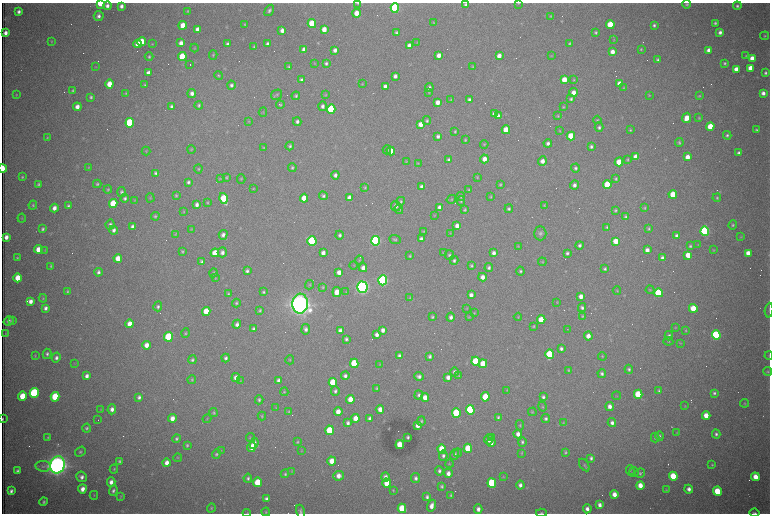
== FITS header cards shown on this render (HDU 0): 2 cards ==
NAXIS1  =                 1536 /fastest changing axis
NAXIS2  =                 1023 /next to fastest changing axis

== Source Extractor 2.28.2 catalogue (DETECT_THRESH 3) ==
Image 1536 x 1023 px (HDU 0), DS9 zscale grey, zoomed out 1/2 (1 PNG px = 2 x 2 image px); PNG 772 x 516 px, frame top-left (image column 1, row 1022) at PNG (2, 3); each listed source drawn as its Kron ellipse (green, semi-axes under 4 px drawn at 4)
Background 2690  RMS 32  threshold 95.3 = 3 sigma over >= 5 px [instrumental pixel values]
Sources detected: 647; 105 cannot appear on this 1/2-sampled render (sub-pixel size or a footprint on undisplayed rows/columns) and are neither listed nor drawn; of the other 542, the 500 brightest by FLUX_AUTO listed and drawn (42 fainter detections omitted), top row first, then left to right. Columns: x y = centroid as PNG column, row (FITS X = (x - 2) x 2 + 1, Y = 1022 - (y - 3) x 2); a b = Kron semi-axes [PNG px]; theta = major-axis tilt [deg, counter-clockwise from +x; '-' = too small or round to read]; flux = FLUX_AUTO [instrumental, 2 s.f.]
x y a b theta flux
100 3 4 3 - 2.1e+05
358 3 4 3 - 7.1e+03
518 3 3 3 - 4.0e+03
687 4 4 4 - 9.9e+03
465 5 4 4 - 1.5e+04
107 6 4 4 - 2.8e+04
121 6 4 3 - 2.6e+04
737 6 4 4 - 1.5e+04
395 8 4 4 - 1.2e+06
269 10 6 4 55 1.6e+04
188 11 4 3 - 6.8e+03
19 12 3 3 - 2.3e+04
357 13 4 4 - 8.7e+04
99 16 5 5 - 2.4e+04
551 16 4 3 - 5.9e+03
433 23 4 3 - 4.9e+03
715 23 3 3 - 1.2e+04
245 24 3 3 - 6.0e+03
312 24 4 4 - 2.9e+05
183 25 4 4 - 1.1e+05
610 25 4 4 - 2.1e+05
654 25 3 3 - 1.3e+04
197 29 4 3 - 3.5e+04
324 29 4 4 - 6.8e+04
282 30 4 4 - 3.8e+04
596 32 3 3 - 8.5e+03
720 32 4 4 - 2.5e+04
5 33 4 3 - 3.9e+04
396 33 3 3 - 1.1e+04
765 36 4 4 - 7.9e+03
614 40 4 3 - 5.5e+03
51 41 3 3 - 6.0e+03
142 41 4 4 - 1.3e+05
417 42 4 3 - 4.5e+03
181 43 4 4 - 4.1e+04
570 43 3 3 - 9.0e+03
138 44 4 4 - 7.4e+04
152 44 3 3 - 4.6e+03
228 44 4 3 - 1.9e+04
268 44 4 3 - 2.4e+04
409 46 4 3 - 5.5e+04
254 47 3 3 - 7.7e+03
194 48 4 3 - 4.9e+03
641 49 3 3 - 6.8e+03
304 50 4 3 - 5.0e+04
335 50 4 3 - 2.7e+04
709 50 4 3 - 3.8e+04
612 52 4 3 - 4.8e+04
213 55 5 3 - 7.9e+03
439 55 4 3 - 5.1e+04
499 56 4 3 - 4.5e+04
551 56 4 3 - 5.2e+03
746 56 4 3 - 6.3e+03
149 57 4 4 - 1.1e+04
182 57 4 4 - 3.1e+05
752 58 4 4 - 5.9e+04
658 60 3 3 - 1.2e+04
315 63 4 3 - 5.2e+03
326 63 4 3 - 1.5e+04
724 63 3 3 - 1.1e+04
190 65 2 1 - 2.0e+05
96 67 4 3 - 4.3e+03
289 67 3 3 - 9.8e+03
473 67 4 3 - 5.7e+03
751 68 4 4 - 9.7e+04
736 69 4 4 - 6.0e+04
148 73 4 3 - 4.2e+04
765 73 3 3 - 1.3e+04
219 76 4 3 - 8.2e+03
395 76 4 3 - 2.6e+04
302 80 4 3 - 1.8e+04
564 80 4 4 - 1.1e+05
574 80 3 3 - 6.8e+03
109 84 4 4 - 1.1e+05
362 84 4 3 - 4.9e+03
619 84 4 3 - 6.7e+04
145 85 4 3 - 9.2e+03
231 85 4 4 - 1.8e+04
385 86 4 3 - 2.6e+04
429 88 4 3 - 2.0e+04
624 88 4 3 - 6.7e+03
73 91 4 4 - 1.0e+04
429 92 3 3 - 5.2e+03
126 93 4 3 - 6.3e+03
192 93 4 4 - 2.8e+04
573 93 4 4 - 5.8e+04
763 93 3 3 - 2.9e+04
325 94 3 3 - 4.5e+03
16 95 3 3 - 4.3e+03
277 95 6 4 32 1.1e+04
649 95 4 3 - 5.7e+03
296 96 4 3 - 1.0e+04
699 96 4 3 - 7.5e+03
91 97 3 3 - 1.2e+04
451 99 3 3 - 4.4e+03
571 99 4 4 - 1.3e+04
469 100 4 3 - 2.3e+04
437 102 4 3 - 5.1e+04
199 105 4 3 - 1.1e+04
280 105 4 3 - 7.6e+03
171 106 3 3 - 1.4e+04
322 106 5 4 - 2.2e+04
77 107 4 4 - 4.4e+04
563 107 3 3 - 5.7e+03
331 109 4 4 - 6.1e+05
263 112 5 3 - 5.1e+03
494 114 4 4 - 3.4e+04
498 116 4 3 - 3.3e+04
558 116 4 3 - 7.0e+03
687 118 5 4 - 9.7e+04
699 118 3 3 - 6.1e+03
597 120 4 3 - 7.4e+03
248 121 4 3 - 4.9e+03
427 121 4 4 - 1.2e+04
297 122 4 3 - 1.8e+04
130 123 4 4 - 6.3e+05
421 124 4 4 - 6.5e+04
599 127 5 4 - 1.7e+04
710 127 4 4 - 1.6e+05
506 130 4 4 - 1.5e+05
630 130 4 3 - 7.4e+03
756 130 3 3 - 9.7e+03
455 131 4 3 - 8.5e+03
560 131 4 3 - 5.5e+03
727 135 4 4 - 1.4e+04
438 136 4 3 - 2.0e+04
571 136 4 4 - 2.3e+05
47 138 4 3 - 7.2e+03
465 140 4 3 - 8.0e+03
548 143 4 4 - 2.2e+04
679 143 4 3 - 1.1e+04
484 144 4 3 - 5.8e+03
290 146 4 3 - 1.3e+04
264 147 3 3 - 5.5e+03
591 147 3 3 - 1.5e+04
191 149 4 3 - 5.8e+03
387 150 4 4 - 1.3e+04
146 151 4 3 - 5.4e+03
391 151 4 4 - 6.5e+04
739 153 3 3 - 1.8e+04
636 157 4 4 - 1.0e+05
687 157 4 4 - 5.5e+04
484 159 4 4 - 5.4e+04
628 159 4 3 - 7.7e+03
449 160 4 3 - 2.0e+04
406 161 4 3 - 6.2e+03
542 161 4 4 - 4.2e+04
619 162 4 4 - 1.5e+05
418 163 4 3 - 5.1e+03
292 167 4 4 - 1.0e+04
3 168 4 2 - 2.9e+05
89 168 4 3 - 6.3e+03
575 168 4 4 - 1.5e+04
198 169 4 4 - 8.1e+03
156 173 4 3 - 1.5e+04
335 175 4 4 - 2.3e+04
22 177 3 3 - 7.8e+03
226 177 4 3 - 8.1e+03
477 177 4 3 - 5.1e+03
220 178 4 3 - 5.0e+03
241 179 4 4 - 7.9e+03
616 179 4 3 - 1.0e+04
188 182 3 3 - 1.5e+04
38 184 3 3 - 1.1e+04
97 184 4 3 - 1.1e+04
500 185 4 3 - 7.4e+03
574 185 4 4 - 2.4e+04
607 185 4 4 - 3.1e+05
365 187 4 3 - 7.6e+03
422 187 4 4 - 2.5e+04
253 188 4 3 - 4.5e+03
108 190 4 3 - 8.7e+03
469 190 4 4 - 7.2e+03
122 192 5 4 - 1.5e+04
673 194 4 4 - 1.9e+05
176 195 4 3 - 8.6e+03
323 196 4 4 - 1.7e+04
461 196 5 4 - 9.8e+03
491 197 4 3 - 6.0e+03
125 198 4 4 - 1.6e+04
150 198 4 3 - 5.2e+03
224 198 5 4 - 2.7e+05
304 198 4 4 - 1.3e+05
349 198 4 3 - 4.7e+04
717 198 4 4 - 1.0e+04
451 199 5 4 - 9.4e+03
135 200 3 3 - 4.6e+03
401 201 4 4 - 1.1e+04
461 201 5 4 - 9.1e+03
207 202 4 4 - 7.5e+03
113 203 4 4 - 2.6e+05
33 205 4 4 - 9.4e+03
197 205 4 3 - 2.6e+04
544 205 3 3 - 5.6e+03
68 206 4 3 - 1.3e+04
396 206 5 5 - 2.4e+04
440 207 4 3 - 4.0e+04
54 208 4 3 - 3.9e+04
645 208 4 3 - 7.1e+03
399 209 5 4 - 1.3e+04
509 209 4 4 - 1.3e+04
465 210 4 4 - 8.5e+03
615 210 3 3 - 9.3e+03
183 211 4 3 - 5.4e+03
434 215 4 3 - 5.0e+03
155 216 4 3 - 9.6e+03
625 217 4 4 - 1.0e+04
22 218 4 3 - 4.6e+03
110 225 5 4 - 2.0e+04
733 225 4 4 - 1.0e+04
457 226 4 3 - 4.1e+04
133 227 4 3 - 3.1e+04
607 227 3 3 - 8.1e+03
42 229 4 3 - 1.3e+04
191 229 4 3 - 4.8e+03
649 229 3 3 - 8.8e+03
114 230 4 4 - 2.5e+04
424 231 4 3 - 6.2e+03
705 231 4 4 - 1.4e+06
450 233 4 3 - 4.3e+03
540 233 7 6 - 2.0e+04
175 234 4 3 - 6.2e+03
223 235 5 4 - 2.6e+04
340 235 4 3 - 1.6e+04
677 236 4 3 - 2.6e+04
6 237 4 3 - 4.0e+04
741 237 4 2 - 4.8e+03
421 239 4 3 - 2.3e+04
395 240 6 4 -22 1.1e+04
312 241 5 4 - 8.2e+05
376 241 5 4 - 1.7e+06
616 241 4 4 - 1.1e+05
580 245 4 4 - 1.7e+04
698 245 4 3 - 4.3e+03
518 246 4 3 - 4.7e+03
690 246 4 4 - 1.2e+04
38 249 4 4 - 8.8e+04
45 250 4 3 - 5.0e+03
647 250 4 3 - 3.7e+04
714 250 3 3 - 4.4e+03
182 252 4 3 - 8.8e+03
222 252 5 4 - 2.5e+04
215 253 4 4 - 1.2e+05
323 253 4 3 - 3.3e+04
444 253 4 4 - 7.6e+03
494 253 4 3 - 3.0e+04
567 253 4 3 - 1.5e+04
748 253 4 4 - 6.4e+04
449 255 5 4 - 1.1e+04
688 255 4 4 - 9.3e+04
410 256 3 3 - 8.1e+03
17 258 3 2 - 7.8e+03
118 258 4 4 - 8.6e+04
662 258 4 3 - 2.3e+04
359 260 4 3 - 6.7e+03
454 260 4 4 - 1.5e+04
202 262 3 3 - 1.8e+04
542 262 4 4 - 6.9e+03
354 265 4 2 - 4.2e+03
51 266 4 3 - 8.7e+03
471 266 4 3 - 1.1e+04
363 268 4 4 - 3.9e+04
489 268 4 4 - 1.6e+04
605 269 3 3 - 1.2e+04
247 271 4 3 - 1.8e+04
520 271 4 4 - 1.2e+04
98 272 4 3 - 1.9e+04
339 272 4 3 - 4.7e+04
214 273 4 3 - 9.1e+03
483 277 4 4 - 4.4e+04
18 278 4 4 - 1.3e+05
215 278 3 3 - 5.3e+03
383 280 5 4 - 1.9e+06
310 285 5 3 - 7.1e+03
323 287 4 3 - 5.8e+03
362 287 6 5 - 3.5e+06
650 290 4 3 - 6.5e+03
67 291 4 3 - 9.4e+03
617 291 4 3 - 5.3e+03
263 292 4 3 - 1.1e+04
337 292 5 4 - 8.1e+04
346 292 3 3 - 4.5e+03
659 293 4 4 - 4.3e+05
228 294 4 3 - 8.8e+03
471 295 4 3 - 3.4e+04
581 296 4 3 - 4.4e+04
43 298 4 3 - 7.2e+03
410 298 4 4 - 6.7e+03
31 301 4 3 - 4.2e+04
557 302 4 3 - 4.5e+03
236 303 4 4 - 1.1e+04
300 304 10 8 86 1.0e+07
158 306 5 4 - 1.6e+04
46 308 4 3 - 2.5e+04
467 308 4 3 - 4.8e+03
582 308 4 4 - 1.7e+04
693 308 4 4 - 1.7e+05
260 310 4 3 - 1.1e+04
769 310 7 3 84 7.9e+03
206 311 4 4 - 1.4e+05
474 313 4 3 - 5.4e+03
582 316 4 3 - 7.2e+03
432 317 4 3 - 9.7e+03
451 317 4 4 - 2.3e+04
469 317 4 3 - 5.2e+03
518 317 4 3 - 4.7e+03
541 320 4 4 - 1.4e+05
9 321 5 4 - 2.3e+04
12 321 4 3 - 8.3e+03
130 324 4 4 - 7.9e+04
237 324 5 4 - 2.4e+04
534 326 3 3 - 6.8e+03
675 328 3 3 - 4.6e+03
254 329 4 3 - 1.8e+04
306 329 5 4 - 2.3e+04
567 329 2 1 - 4.5e+03
340 330 4 3 - 2.5e+04
383 330 4 3 - 3.1e+04
686 330 4 4 - 6.3e+03
5 333 4 3 - 4.4e+03
186 333 5 3 - 8.2e+03
377 334 4 3 - 2.8e+04
716 335 4 4 - 1.0e+06
588 336 4 4 - 5.2e+04
669 336 4 4 - 1.6e+04
168 337 5 4 - 5.9e+05
346 339 3 3 - 1.4e+04
668 341 5 3 - 5.3e+03
680 343 4 3 - 4.5e+03
146 345 4 4 - 5.4e+04
561 349 4 4 - 1.8e+04
47 354 5 4 - 1.6e+04
550 354 5 4 - 3.9e+05
35 356 3 3 - 6.0e+03
399 356 4 3 - 2.1e+04
430 356 4 3 - 1.5e+04
602 356 4 3 - 7.3e+03
769 356 4 3 - 5.2e+03
56 358 5 4 - 2.3e+04
226 358 4 4 - 1.7e+04
192 360 4 4 - 1.3e+04
290 360 4 3 - 6.3e+03
475 361 4 4 - 2.9e+05
354 363 4 4 - 3.5e+05
74 364 4 3 - 4.4e+03
379 364 3 3 - 5.0e+03
483 364 4 4 - 1.7e+05
629 369 4 4 - 1.2e+04
568 370 4 3 - 7.8e+03
768 371 4 4 - 7.7e+03
455 372 4 4 - 2.7e+04
602 374 4 4 - 1.6e+04
87 376 4 3 - 3.0e+04
345 376 4 4 - 2.2e+04
419 376 5 4 - 2.4e+04
459 376 4 3 - 6.1e+03
448 377 4 3 - 3.8e+04
236 378 4 4 - 4.1e+04
192 380 4 4 - 8.1e+03
240 381 4 3 - 5.4e+03
278 381 4 3 - 2.7e+04
333 382 4 4 - 3.2e+05
377 388 4 3 - 8.1e+03
507 390 3 3 - 4.8e+03
335 391 5 4 - 1.6e+04
659 391 4 3 - 1.1e+04
284 392 4 4 - 8.1e+03
34 393 5 4 - 1.0e+06
714 393 4 4 - 1.5e+04
638 394 4 4 - 3.1e+05
419 395 4 4 - 1.5e+04
22 396 4 4 - 1.4e+05
617 396 4 3 - 4.9e+03
55 397 5 4 - 3.6e+05
139 397 4 3 - 1.9e+04
425 397 4 4 - 6.5e+04
485 397 5 4 - 2.0e+05
543 397 4 3 - 1.7e+04
350 399 4 4 - 8.2e+04
259 400 4 4 - 1.2e+04
744 403 4 4 - 6.6e+03
610 406 4 4 - 3.6e+04
685 406 4 3 - 4.8e+03
542 407 5 4 - 8.8e+03
276 408 4 3 - 4.7e+03
101 409 4 3 - 4.3e+03
112 409 5 4 - 3.5e+04
380 409 4 4 - 4.9e+04
470 410 5 4 - 8.4e+05
289 412 4 3 - 7.3e+03
338 412 4 4 - 6.8e+04
532 412 4 3 - 6.3e+03
214 413 4 4 - 9.5e+03
456 413 5 4 - 4.8e+05
262 416 4 3 - 7.2e+03
706 416 4 4 - 8.8e+04
498 417 4 3 - 1.0e+04
172 418 4 4 - 5.6e+04
355 418 4 4 - 7.4e+04
546 418 4 4 - 1.6e+04
3 419 3 1 - 7.3e+03
207 419 4 3 - 4.6e+03
370 419 4 3 - 2.5e+04
98 420 2 1 - 5.1e+03
421 421 5 4 - 1.1e+04
348 423 4 3 - 2.1e+04
563 423 4 3 - 5.3e+03
612 423 4 4 - 2.5e+04
418 425 4 3 - 4.8e+04
520 425 5 3 - 8.1e+03
87 428 4 4 - 1.2e+04
329 430 4 4 - 2.9e+05
677 433 4 3 - 5.1e+03
518 434 4 3 - 4.1e+04
716 434 4 3 - 1.5e+04
660 436 5 4 - 1.2e+04
48 437 4 3 - 7.4e+03
408 437 3 3 - 1.2e+04
491 437 2 1 - 1.4e+05
250 438 4 4 - 7.4e+03
655 438 5 3 - 1.1e+04
177 439 4 3 - 1.4e+04
489 439 5 4 - 4.7e+04
298 442 4 3 - 7.4e+03
522 442 5 4 - 1.4e+04
254 443 5 4 - 2.8e+04
491 443 4 3 - 3.8e+04
187 445 4 3 - 1.1e+04
400 445 4 4 - 1.7e+05
252 447 5 4 - 1.2e+05
468 448 4 4 - 2.6e+05
442 449 4 4 - 2.1e+05
221 451 4 3 - 4.7e+03
302 451 4 3 - 4.3e+03
80 452 6 4 36 1.2e+04
565 452 4 3 - 9.3e+03
458 453 4 3 - 7.3e+03
522 453 4 4 - 6.1e+03
216 454 5 4 - 1.1e+04
455 455 5 4 - 2.0e+04
443 456 5 4 - 1.8e+04
178 458 4 3 - 5.9e+03
591 458 4 3 - 1.5e+04
119 461 4 3 - 1.2e+04
332 461 4 4 - 9.0e+04
167 463 4 3 - 4.5e+04
449 464 4 3 - 5.2e+03
57 465 9 7 76 8.1e+06
584 465 7 3 -56 9.9e+03
712 465 4 3 - 7.3e+03
43 466 8 5 -7 2.1e+04
114 469 4 3 - 7.6e+03
630 470 5 3 - 6.3e+03
17 471 4 3 - 1.7e+04
292 471 4 3 - 4.4e+03
439 471 4 4 - 1.6e+04
634 472 5 4 - 1.3e+04
448 473 4 4 - 3.9e+04
640 473 5 4 - 1.1e+04
285 474 4 3 - 1.1e+04
339 476 5 4 - 5.2e+04
673 476 4 4 - 2.9e+05
82 477 5 5 - 2.9e+04
385 477 5 4 - 3.1e+04
503 477 4 3 - 5.4e+03
755 477 4 4 - 9.2e+04
248 478 4 3 - 1.4e+04
416 478 5 4 - 2.2e+04
111 482 4 4 - 3.6e+04
258 482 5 4 - 2.3e+05
387 483 4 4 - 1.6e+05
492 483 5 4 - 5.8e+05
520 485 4 3 - 2.6e+04
640 485 4 3 - 8.1e+04
442 486 4 4 - 1.1e+04
82 489 4 4 - 5.0e+04
689 489 4 3 - 3.1e+04
393 490 3 3 - 6.7e+03
666 490 4 3 - 4.8e+03
11 491 4 3 - 2.1e+04
113 491 5 4 - 1.8e+04
717 491 4 4 - 2.3e+05
614 494 4 3 - 5.8e+04
94 495 4 3 - 4.2e+03
451 495 3 3 - 8.6e+03
121 496 4 3 - 7.0e+03
427 497 4 3 - 1.6e+04
266 499 4 3 - 2.2e+04
44 502 4 3 - 1.2e+04
600 505 4 3 - 3.1e+04
432 506 6 3 72 4.8e+04
211 508 4 3 - 7.2e+03
402 508 5 4 - 2.4e+05
478 509 4 4 - 3.4e+04
587 509 4 4 - 3.2e+04
300 511 7 4 -74 1.5e+04
266 512 4 4 - 8.1e+03
247 513 4 3 - 4.5e+03
541 513 5 3 - 8.5e+03
754 513 5 2 - 1.3e+04
At the frame edge (FLAGS 8, measured only in part): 11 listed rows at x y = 100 3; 358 3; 518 3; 3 168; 769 310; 769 356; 3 419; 300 511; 247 513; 541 513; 754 513
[42 fainter detections neither listed nor drawn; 105 sub-pixel or undisplayed-footprint detections neither listed nor drawn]